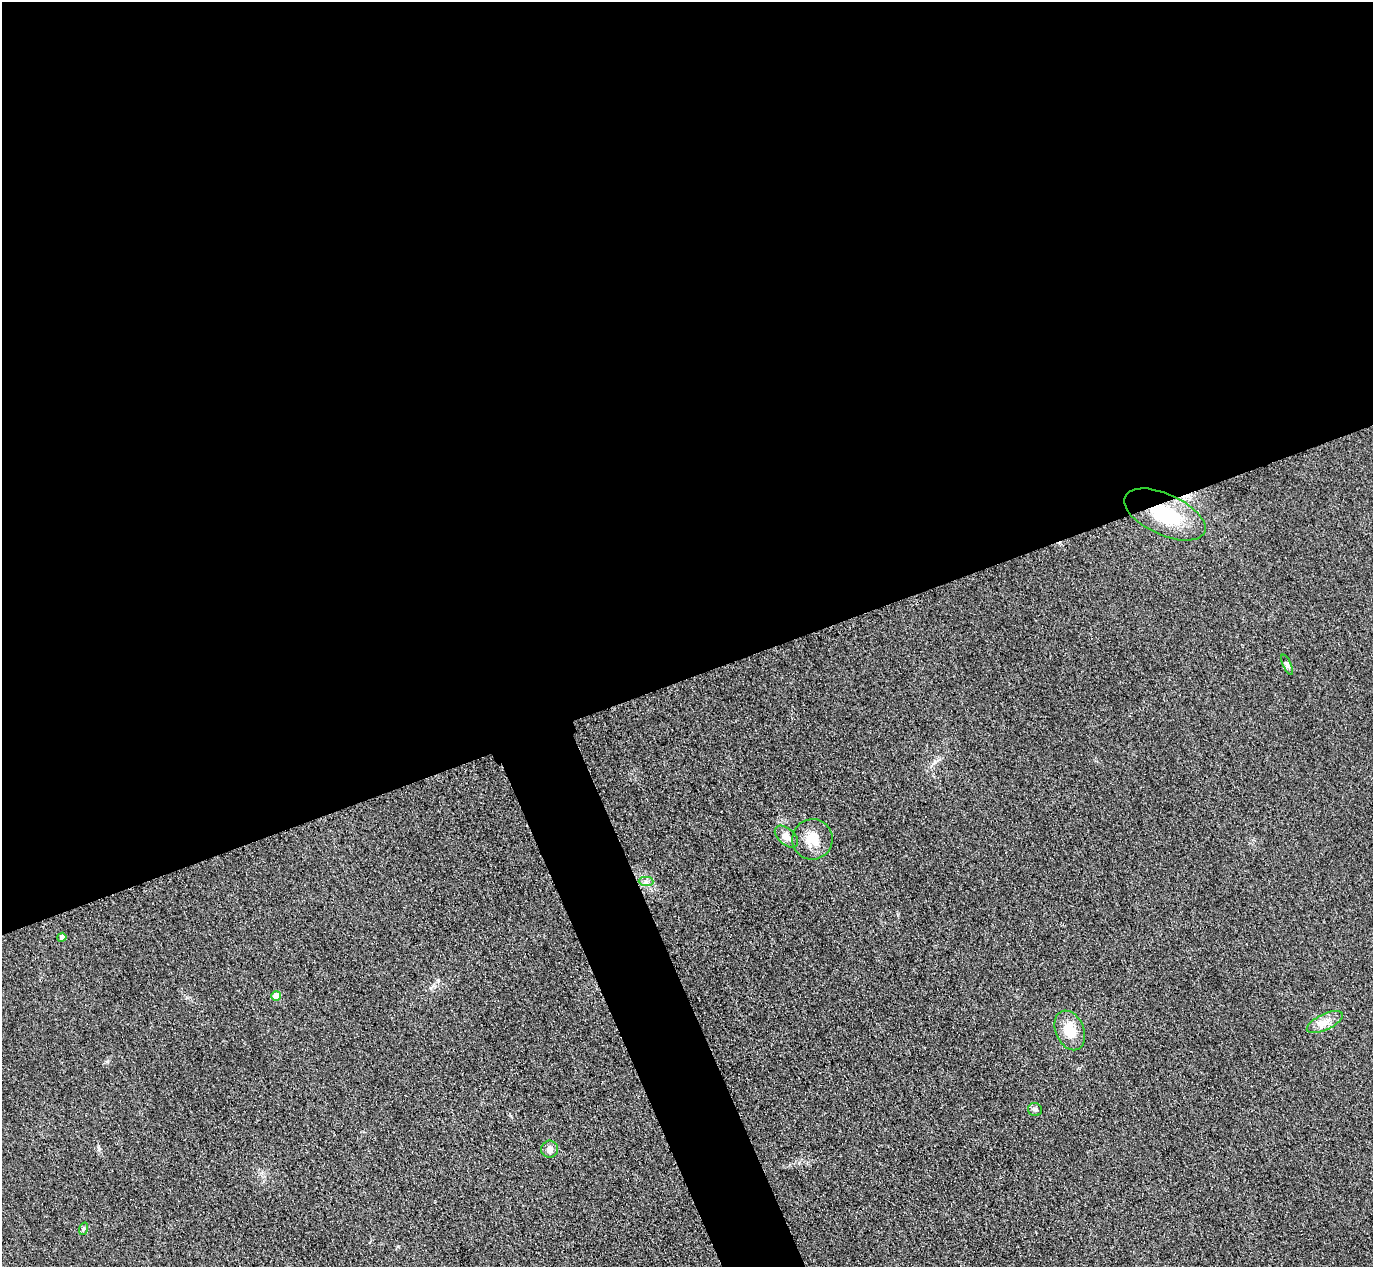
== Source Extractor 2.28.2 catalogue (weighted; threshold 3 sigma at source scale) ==
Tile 2 of 4 x 4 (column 2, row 1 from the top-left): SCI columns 1402-2772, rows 4097-5361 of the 5546 x 5533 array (HDU 1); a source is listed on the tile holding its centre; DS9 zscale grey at full resolution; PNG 1375 x 1269 px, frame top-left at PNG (2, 2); each listed source drawn as its Kron ellipse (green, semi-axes under 4 px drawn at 4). Shown black and unused: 56% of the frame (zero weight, under 3 of 4 exposures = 3% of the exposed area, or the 3 px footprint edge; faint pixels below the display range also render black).
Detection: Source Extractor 2.28.2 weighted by HDU 2 'WHT'; one run over the whole footprint, this tile lists its part. Background 0.133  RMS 0.019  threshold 0.0847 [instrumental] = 3 sigma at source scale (4.5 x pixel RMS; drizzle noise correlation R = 1.50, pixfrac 1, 0.05/0.05 arcsec/px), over >= 5 px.
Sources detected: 12; all 12 listed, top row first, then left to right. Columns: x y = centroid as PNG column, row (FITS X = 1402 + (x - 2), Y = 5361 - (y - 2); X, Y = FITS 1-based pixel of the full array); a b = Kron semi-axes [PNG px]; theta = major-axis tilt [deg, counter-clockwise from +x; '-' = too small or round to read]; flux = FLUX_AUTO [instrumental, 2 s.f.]
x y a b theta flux
1165 515 44 20 -24 110
1287 665 11 4 -65 4.5
786 837 14 8 -41 14
813 839 20 20 - 36
646 881 7 4 -1 5.1
62 937 4 4 - 6.5
276 996 5 5 - 19
1325 1022 19 8 25 18
1070 1030 21 14 -66 36
1035 1109 7 6 - 5
549 1149 8 8 - 9.6
83 1229 6 4 71 2.5
Overlapping masked pixels (flux is a lower limit): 1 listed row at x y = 1165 515
Unlisted compact peaks at least as high as the median listed source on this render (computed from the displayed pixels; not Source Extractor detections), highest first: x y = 99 1149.